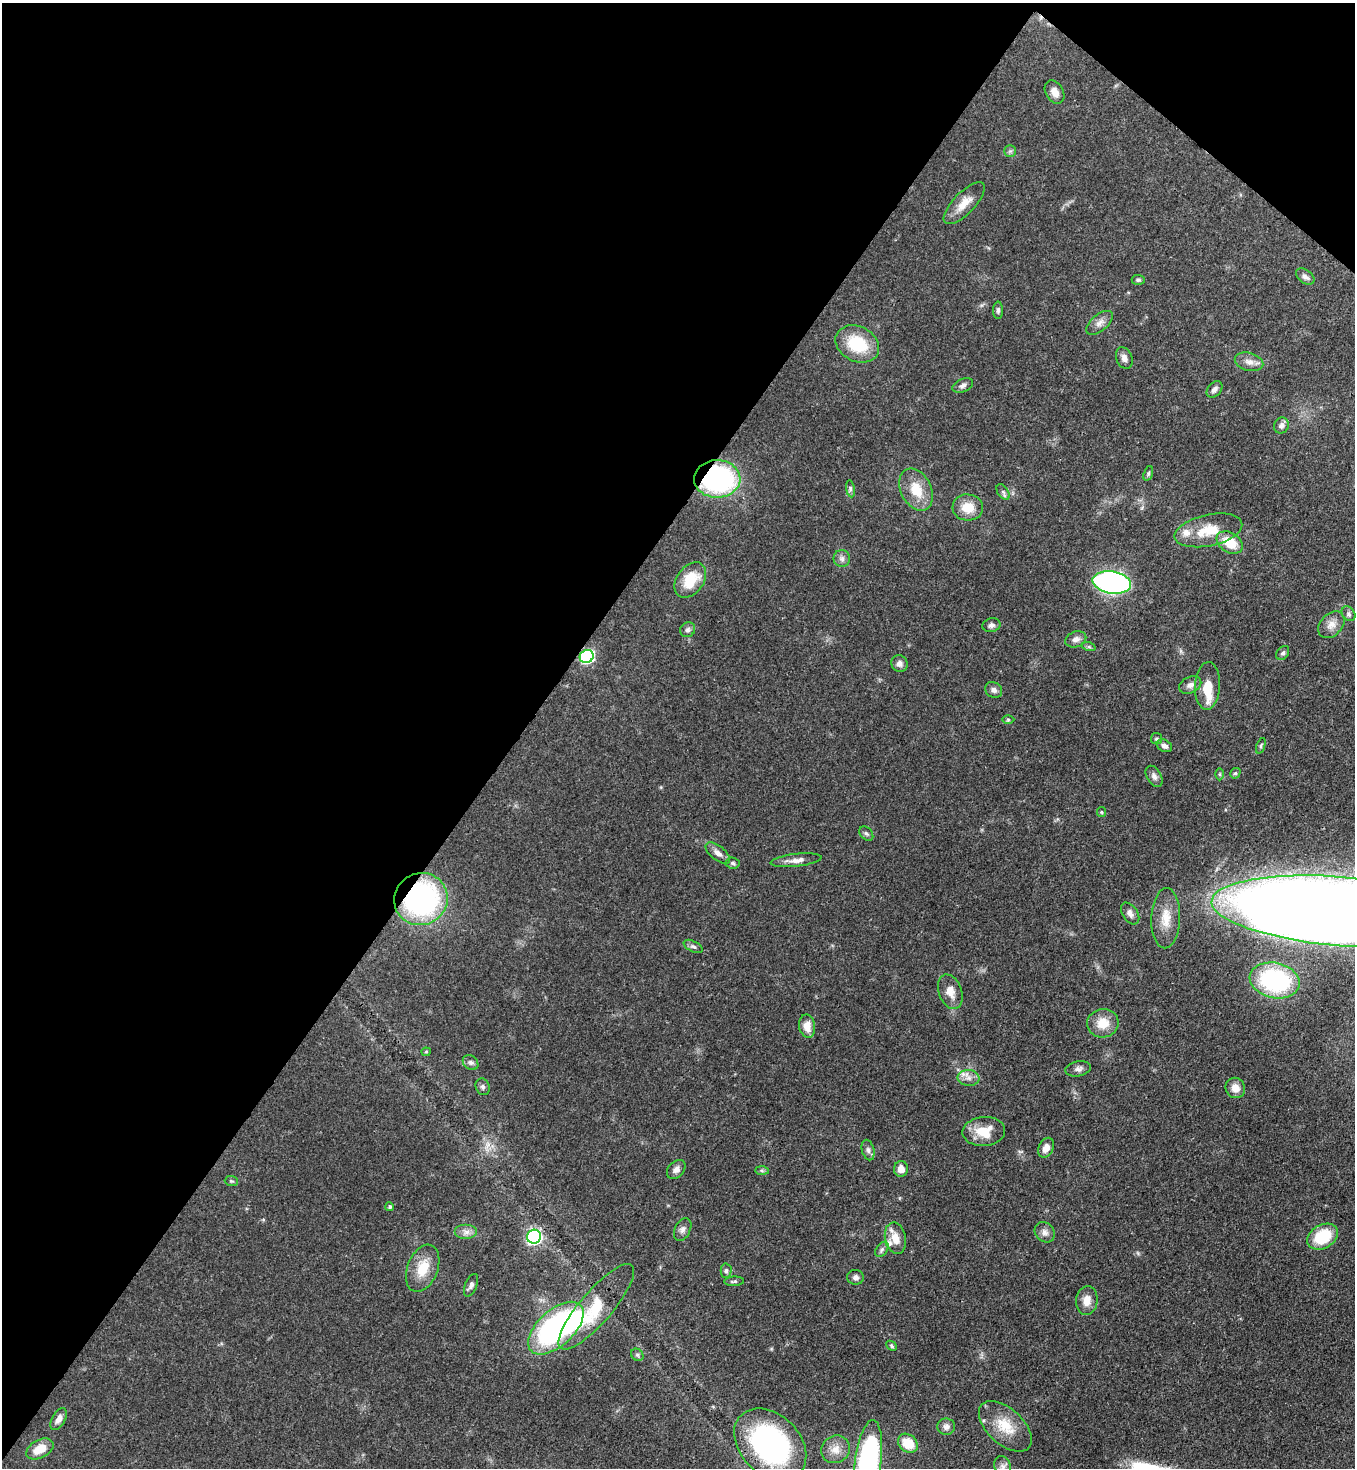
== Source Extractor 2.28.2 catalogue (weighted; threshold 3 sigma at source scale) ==
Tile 2 of 4 x 4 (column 2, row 1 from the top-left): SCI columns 1579-2931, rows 4457-5922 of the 6004 x 5981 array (HDU 1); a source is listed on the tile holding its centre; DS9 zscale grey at full resolution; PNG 1357 x 1470 px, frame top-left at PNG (2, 3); each listed source drawn as its Kron ellipse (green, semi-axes under 4 px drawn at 4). Shown black and unused: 40% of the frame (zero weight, under 3 of 4 exposures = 7% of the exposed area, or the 3 px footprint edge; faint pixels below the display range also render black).
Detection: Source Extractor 2.28.2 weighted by HDU 2 'WHT'; one run over the whole footprint, this tile lists its part. Background 0.0725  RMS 0.0036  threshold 0.0164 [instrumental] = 3 sigma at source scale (4.5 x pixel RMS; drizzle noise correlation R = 1.50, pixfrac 1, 0.05/0.05 arcsec/px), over >= 5 px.
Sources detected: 101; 2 inside a brighter object's white glare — neither listed nor drawn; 2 inside a brighter listed object's ellipse — not listed separately; the other 97 listed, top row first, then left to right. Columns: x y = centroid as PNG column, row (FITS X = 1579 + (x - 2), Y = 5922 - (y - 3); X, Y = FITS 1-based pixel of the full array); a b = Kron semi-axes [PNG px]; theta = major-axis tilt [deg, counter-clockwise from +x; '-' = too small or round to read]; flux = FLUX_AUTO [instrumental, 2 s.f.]
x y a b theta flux
1055 92 12 8 -60 2.9
1010 151 6 5 - 0.7
964 203 27 10 46 5.2
1305 277 10 6 -35 1.4
1138 280 6 5 - 0.72
998 310 9 5 89 0.84
1100 323 16 8 40 2.4
857 344 23 17 -28 16
1124 358 11 8 -68 1.9
1249 362 14 9 -15 2.5
963 386 11 6 22 1.3
1214 389 9 6 49 1.5
1281 425 8 7 - 1.4
1148 473 7 4 71 0.65
717 479 23 19 1 64
850 489 8 4 -82 0.82
916 490 22 15 -64 9
1003 492 9 5 -57 0.94
968 507 15 13 -5 6.6
1208 530 34 15 12 11
1230 542 14 10 -32 9.1
842 559 8 8 - 1.4
690 580 20 13 54 10
1112 582 19 11 -9 110
1349 614 8 6 -54 0.9
992 625 9 7 13 1.3
1331 625 15 11 47 3.2
688 630 8 7 - 1.2
1076 639 11 7 22 1.9
1089 647 7 4 -18 0.65
1283 653 8 5 52 0.86
587 656 7 6 - 49
899 664 8 8 - 1.7
1190 685 12 8 26 2
1207 686 24 12 87 7.1
994 690 9 7 -32 1.5
1008 719 6 4 0 0.54
1157 739 5 5 - 0.65
1164 746 8 6 -27 1.6
1261 746 8 4 70 0.64
1235 773 5 5 - 0.57
1220 774 6 4 89 0.55
1154 776 11 7 -60 1.4
1101 812 5 4 - 0.45
866 834 8 5 -47 0.83
718 853 14 7 -39 2.1
796 860 25 6 7 2.8
733 863 7 5 -4 0.75
421 899 27 26 - 75
1342 911 131 34 -4 1700
1130 913 12 7 -56 1.8
1166 918 30 14 88 7.6
693 946 10 5 -28 0.95
1275 980 25 17 -13 40
950 992 18 11 -70 3.9
1103 1023 16 14 13 6.3
807 1026 12 8 -81 3.8
426 1052 4 4 - 0.43
471 1062 8 6 -43 1.1
1078 1069 13 7 11 1.6
969 1078 11 8 -5 2.3
483 1087 8 7 - 1
1235 1088 10 9 - 3.2
984 1131 21 14 5 7.4
1046 1148 10 7 64 2.9
868 1150 10 6 -75 1.3
676 1169 11 7 47 1.8
901 1169 8 7 - 2.8
762 1171 7 4 -1 0.62
231 1181 6 5 - 0.55
390 1207 4 4 - 0.59
683 1229 12 7 63 1.6
466 1232 11 7 0 2.1
1045 1232 11 9 -46 1.8
534 1237 7 7 - 82
1323 1237 16 11 31 15
895 1238 16 10 -79 4.5
882 1249 8 5 54 1
423 1268 24 15 68 8.4
726 1271 7 5 88 0.84
855 1277 8 7 - 1.3
734 1281 10 5 2 0.83
471 1285 12 6 67 1.2
1087 1300 14 10 83 3.6
596 1307 54 16 49 19
556 1328 34 18 43 80
891 1346 6 4 -43 0.54
637 1355 7 5 -45 0.73
59 1419 12 6 61 2.3
1005 1426 32 18 -43 10
946 1427 9 8 - 1.6
908 1443 11 8 -41 8.2
770 1444 41 30 -45 74
40 1449 15 9 27 6.3
835 1449 15 13 33 4.2
868 1462 42 13 83 82
1003 1466 10 8 -68 1.6
Overlapping masked pixels (flux is a lower limit): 4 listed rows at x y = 717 479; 587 656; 421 899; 770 1444
Isophote crosses this tile's border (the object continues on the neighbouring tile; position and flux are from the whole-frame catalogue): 2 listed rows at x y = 1342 911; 868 1462